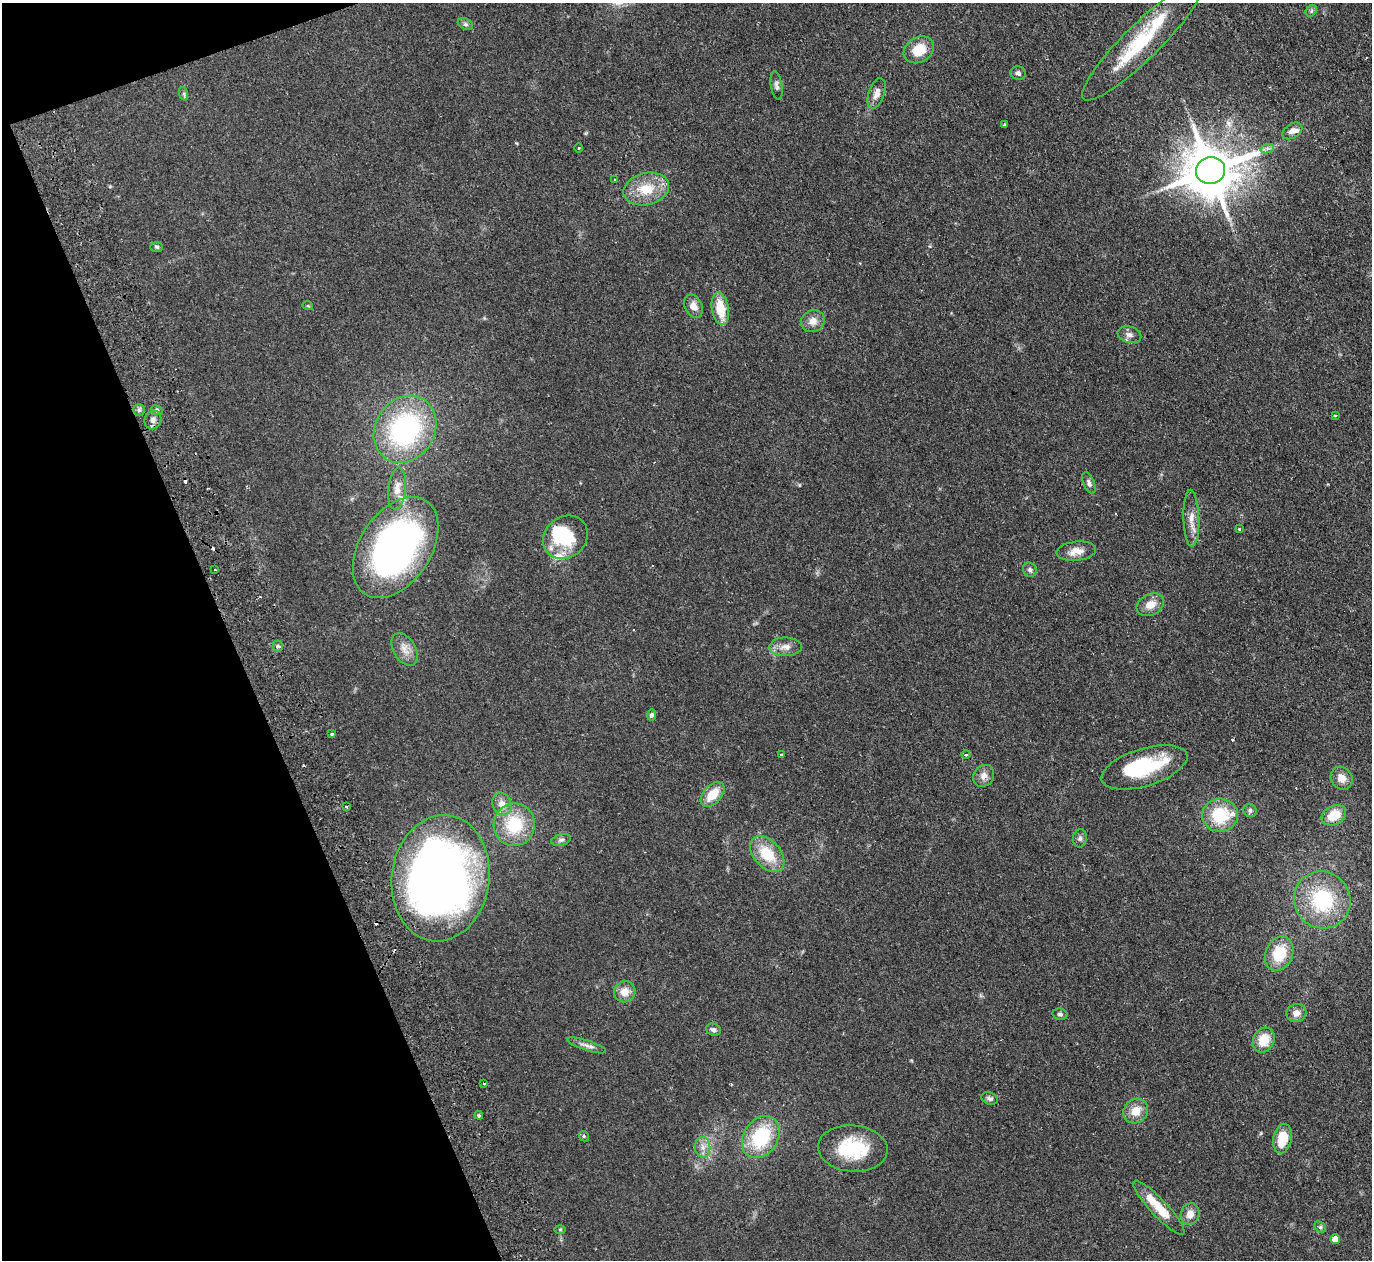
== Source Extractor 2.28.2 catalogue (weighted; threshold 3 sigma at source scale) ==
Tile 5 of 4 x 4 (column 1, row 2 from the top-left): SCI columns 55-1424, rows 2820-4077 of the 5589 x 5512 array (HDU 1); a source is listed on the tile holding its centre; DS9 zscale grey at full resolution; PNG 1374 x 1262 px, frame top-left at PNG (2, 3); each listed source drawn as its Kron ellipse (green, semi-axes under 4 px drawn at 4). Shown black and unused: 18% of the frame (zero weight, under 2 of 3 exposures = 3% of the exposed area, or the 3 px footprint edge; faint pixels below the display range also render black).
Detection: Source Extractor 2.28.2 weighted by HDU 2 'WHT'; one run over the whole footprint, this tile lists its part. Background 0.108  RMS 0.01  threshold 0.0448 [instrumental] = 3 sigma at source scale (4.5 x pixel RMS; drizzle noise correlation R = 1.50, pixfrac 1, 0.05/0.05 arcsec/px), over >= 5 px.
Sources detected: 95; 5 inside a brighter object's white glare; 6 cosmic-ray / hot-pixel residue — neither listed nor drawn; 5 inside a brighter listed object's ellipse — not listed separately; the other 79 listed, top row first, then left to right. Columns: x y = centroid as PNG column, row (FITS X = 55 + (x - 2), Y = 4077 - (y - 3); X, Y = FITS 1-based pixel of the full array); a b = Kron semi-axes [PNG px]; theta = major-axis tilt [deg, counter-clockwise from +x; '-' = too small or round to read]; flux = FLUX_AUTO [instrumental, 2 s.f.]
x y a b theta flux
1311 11 6 5 - 1.6
465 24 8 5 -27 2.1
1142 42 82 18 44 67
919 50 16 12 31 21
1018 73 8 7 - 3.2
777 86 15 5 -81 3.5
877 93 16 8 71 7
184 94 7 4 -72 1.6
1004 125 3 3 - 1.3
1292 131 11 7 32 5.3
578 148 4 3 - 0.86
1267 149 7 4 19 2.5
1211 170 14 13 - 5300
615 180 3 3 - 2.1
646 189 23 16 13 27
157 247 6 5 - 1.5
308 306 5 3 - 0.89
694 306 12 8 -62 7.4
720 309 17 8 -80 25
813 321 12 11 - 7.8
1129 335 12 8 -16 4.9
139 410 6 6 - 2.2
157 410 6 4 -23 1.7
1335 415 3 3 - 1
153 420 9 8 - 4.6
405 429 35 29 57 160
1089 483 11 5 -67 2.9
397 489 21 9 84 8.8
1191 518 28 8 -88 11
1239 529 3 3 - 0.83
565 537 24 20 38 44
396 548 56 35 56 360
1076 551 20 9 6 10
215 570 2 2 - 0.96
1030 570 7 6 - 2.4
1150 605 14 10 29 10
278 646 5 5 - 1.6
786 647 16 9 2 8
405 649 18 11 -60 9.6
652 715 5 4 - 2.6
332 734 3 3 - 2.3
781 754 3 2 - 0.73
966 755 4 3 - 0.92
1144 767 44 19 17 63
984 776 11 10 - 6.2
1342 778 12 10 -53 9.3
712 794 14 9 47 18
502 804 12 9 -67 7.7
346 807 3 2 - 1.2
1250 811 7 6 - 2.2
1220 815 18 16 5 40
1334 815 13 9 28 20
514 825 21 20 - 44
1080 838 9 7 83 2.8
561 840 10 5 15 2.5
767 854 21 13 -47 30
441 878 63 49 82 770
1322 900 29 27 -50 72
1279 954 18 13 67 31
625 992 11 10 - 9.8
1296 1013 10 9 - 7.1
1060 1014 7 5 -15 2.3
713 1030 7 6 - 2.7
1264 1040 13 10 63 19
587 1045 20 5 -18 4.8
484 1083 3 3 - 3.7
990 1098 8 6 -21 2.6
1136 1111 13 11 45 13
479 1115 4 3 - 1.3
584 1136 5 4 - 1.3
761 1137 23 17 57 61
1282 1139 15 9 79 22
703 1147 10 7 -85 5.9
853 1149 35 23 -5 52
1159 1208 36 8 -47 27
1190 1214 11 9 72 8.1
1320 1227 6 5 - 1.7
560 1229 6 4 0 1.2
1335 1239 5 5 - 11
Isophote crosses this tile's border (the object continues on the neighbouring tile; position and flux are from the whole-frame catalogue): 1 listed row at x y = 1142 42